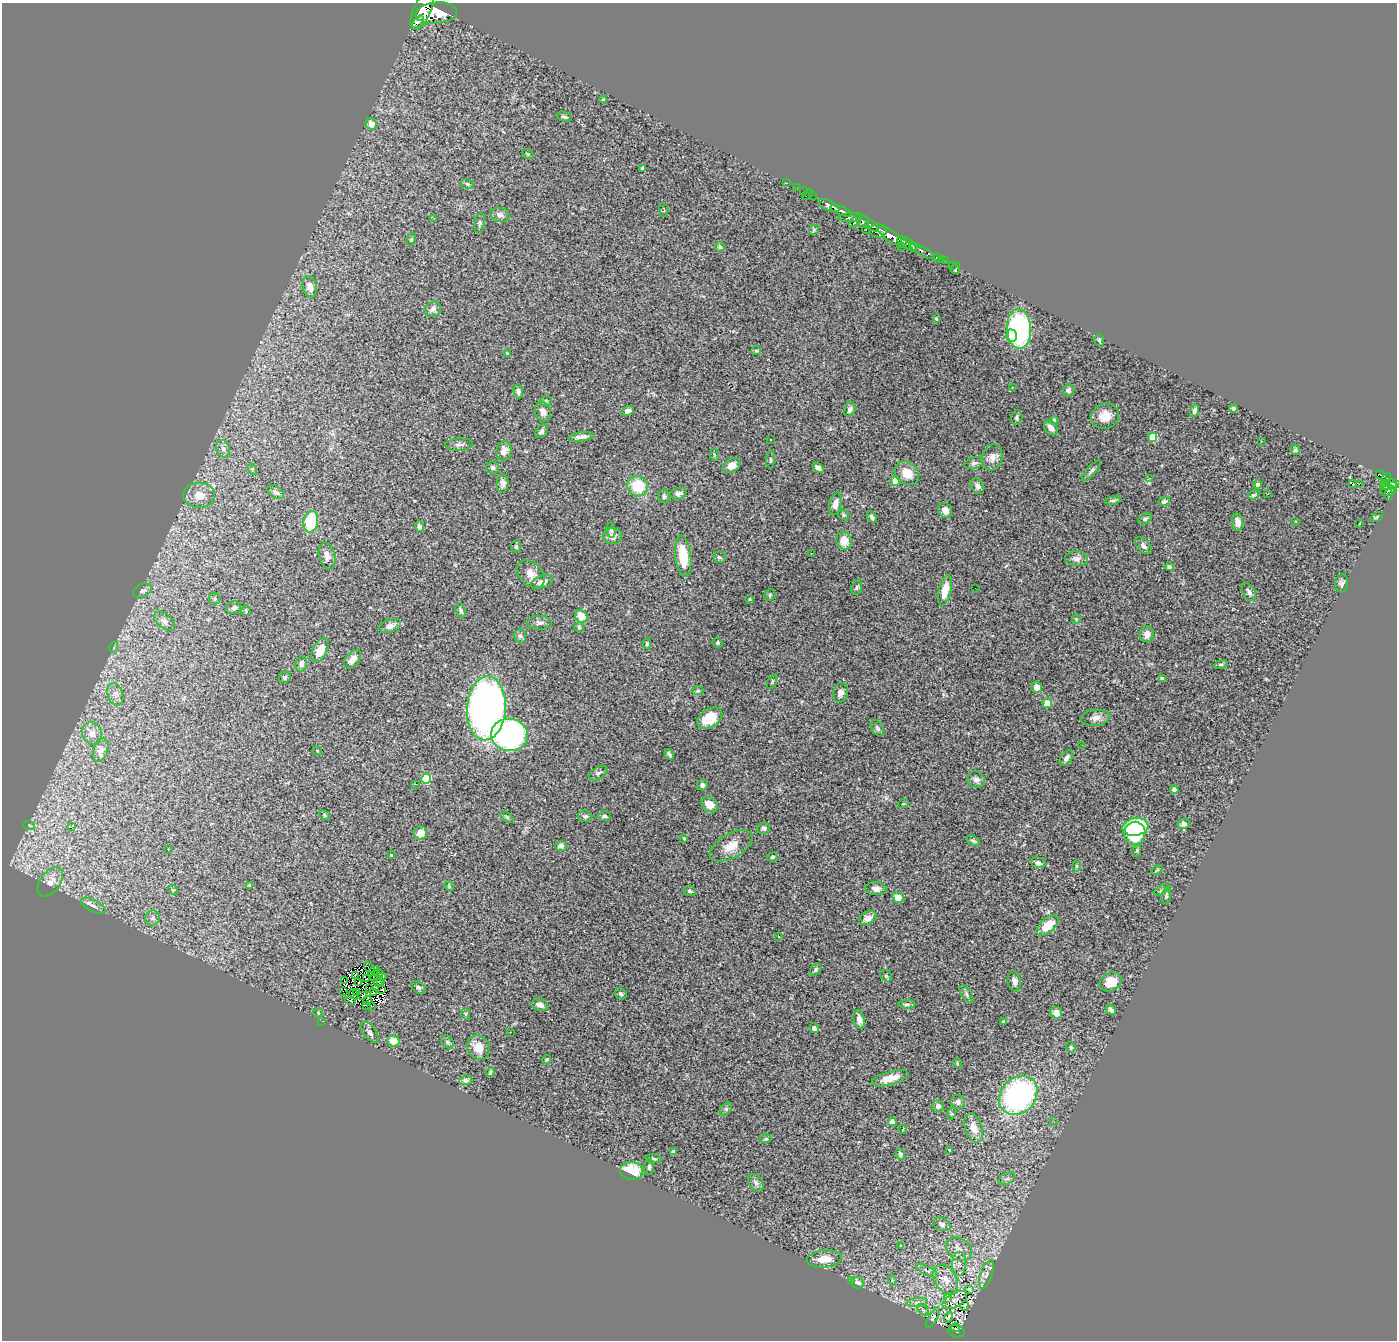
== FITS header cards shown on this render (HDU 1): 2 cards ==
NAXIS1  =                 1395
NAXIS2  =                 1338

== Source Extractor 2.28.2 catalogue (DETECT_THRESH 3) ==
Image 1395 x 1338 px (HDU 1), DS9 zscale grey, 1 PNG px = 1 image px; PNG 1399 x 1342 px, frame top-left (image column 1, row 1338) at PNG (2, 3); each listed source drawn as its Kron ellipse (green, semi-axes under 4 px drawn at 4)
Background 0.924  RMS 0.052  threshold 0.155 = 3 sigma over >= 5 px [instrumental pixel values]
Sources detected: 310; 5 with non-positive FLUX_AUTO (blend fragments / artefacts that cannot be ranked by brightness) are neither listed nor drawn; the other 305 listed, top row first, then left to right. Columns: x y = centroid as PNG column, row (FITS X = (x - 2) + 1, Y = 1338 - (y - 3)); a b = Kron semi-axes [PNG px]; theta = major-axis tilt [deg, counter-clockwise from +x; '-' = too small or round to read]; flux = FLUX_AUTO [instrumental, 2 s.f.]
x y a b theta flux
422 10 21 8 66 3500
436 13 21 10 5 4300
418 22 7 3 54 310
604 100 4 4 - 6.3
564 117 8 4 -17 7.3
371 124 6 5 - 24
528 154 6 4 -35 4.2
643 168 4 3 - 6.7
786 183 3 2 - 23
467 184 6 4 -22 5.9
797 188 2 2 - 7.4
803 191 2 2 - 9.2
808 195 6 3 38 26
812 196 3 2 - 6.9
829 206 11 5 -27 970
664 210 7 3 -83 3.4
841 211 11 4 -22 870
500 215 10 7 -14 14
850 217 11 4 5 250
433 218 3 2 - 10
856 221 9 3 51 360
863 222 6 5 - 390
480 223 10 5 80 7.5
872 226 7 4 -37 320
814 230 5 4 - 4.6
866 230 4 3 - 98
878 231 8 7 - 810
890 236 14 5 -35 1500
411 239 6 4 68 4.1
902 242 6 3 -65 420
909 245 9 4 -45 400
913 246 3 2 - 210
720 247 5 4 - 5.5
901 247 2 2 - 10
922 251 15 3 -30 190
936 257 3 3 - 31
941 259 3 2 - 8.6
945 261 2 2 - 5.6
953 265 2 2 - 1.6
956 268 6 3 72 9.5
310 287 11 7 -74 28
433 309 8 7 - 15
936 318 3 3 - 4
1019 329 20 12 -87 480
1011 336 6 5 - 120
1099 340 6 4 -74 5.2
756 351 5 4 - 4.1
507 353 4 3 - 2.9
1012 387 4 3 - 15
1068 390 6 5 - 9.3
518 391 7 5 -84 10
546 401 6 4 23 6.1
1234 408 4 3 - 8.7
850 409 7 5 63 11
628 411 6 4 23 14
1195 411 6 4 75 11
543 412 10 8 -70 19
1105 416 14 12 19 49
1017 418 7 5 82 8.7
1054 420 4 4 - 12
1051 428 8 6 -50 22
541 431 8 5 53 9.6
581 437 13 4 7 17
1152 437 4 4 - 110
770 440 3 3 - 6.3
1261 441 3 3 - 3
459 445 14 6 4 13
223 449 9 6 -70 16
1295 450 5 5 - 5.4
504 451 10 7 80 23
714 455 6 3 -90 3.9
992 457 13 10 78 26
770 460 9 3 85 4.8
974 463 10 5 15 9.6
732 465 9 6 27 32
493 468 6 6 - 8
818 468 6 4 -34 14
252 469 5 3 - 3.5
1091 471 13 4 47 10
907 473 13 10 -42 53
1381 476 6 4 -38 78
1150 478 3 3 - 2.7
1386 478 6 3 57 110
895 481 5 4 - 51
503 483 9 6 87 16
1257 484 4 4 - 7.6
1353 484 3 3 - 16
1359 484 2 2 - 1500
1392 484 8 4 -4 300
638 486 10 10 - 110
978 486 8 6 -60 12
1389 486 9 3 -1 320
1388 490 8 5 0 350
276 492 9 5 -35 11
678 494 8 6 14 13
1268 494 3 3 - 4.2
199 495 16 12 -3 43
1253 495 6 4 16 5.5
1389 495 6 4 89 47
664 497 6 6 - 9.8
1113 500 7 4 12 6.6
1164 501 6 4 17 10
835 504 11 6 76 21
945 510 8 6 -57 28
844 515 6 4 -34 5.9
872 517 6 4 -55 8.4
1377 517 7 3 28 4.6
1145 519 7 5 32 7.7
1296 521 3 3 - 5.7
311 522 11 7 81 160
1238 522 8 5 -86 21
1359 524 3 2 - 4.1
420 527 6 4 -70 8.5
611 530 8 4 -85 7.6
612 536 9 8 - 20
844 541 9 7 -74 43
1144 546 10 6 -47 14
516 547 6 5 - 5.3
811 553 2 2 - 3.6
327 556 14 8 -75 22
683 556 20 8 -83 110
719 557 6 5 - 6.7
1077 559 11 7 -2 17
1169 567 5 4 - 6.9
531 574 16 11 -47 34
542 582 11 6 19 18
1342 583 9 6 84 11
857 587 8 5 72 6.7
975 588 2 2 - 1.5
945 590 15 6 77 56
142 591 10 6 23 11
1249 592 10 6 -59 11
770 595 6 5 - 6.1
215 599 6 6 - 6.5
749 599 3 2 - 3.4
234 608 7 6 - 9.4
461 610 7 5 -69 11
246 611 5 4 - 4.3
581 617 7 5 -48 57
1076 619 4 4 - 3.8
165 621 12 6 -40 15
540 623 12 7 -3 14
390 626 11 6 17 20
579 627 5 4 - 8
1147 634 8 7 - 24
520 636 7 6 - 7.8
718 643 5 4 - 6.6
647 644 5 3 - 5.4
114 647 5 3 - 4
320 650 13 7 63 46
352 659 11 6 51 21
301 664 8 5 80 11
1221 664 7 4 12 5.9
285 677 6 5 - 6.6
1162 679 4 3 - 6.7
772 682 8 3 64 4.2
1037 687 6 5 - 15
698 691 6 4 1 3.9
840 693 10 7 77 18
115 694 11 7 -71 19
1047 703 5 4 - 88
486 708 32 19 86 1900
710 718 14 9 32 98
1095 718 15 8 6 23
877 728 9 5 -58 8.5
92 734 11 9 -64 22
510 735 18 16 -7 1000
1082 745 3 2 - 2.7
101 750 12 7 71 17
317 751 5 4 - 3.9
669 754 5 3 - 5.7
1066 758 9 5 55 13
598 773 10 6 30 9.5
426 779 5 5 - 190
976 779 9 7 -27 17
416 784 3 2 - 6.5
702 785 5 5 - 14
1174 790 4 4 - 22
903 804 6 3 18 3.1
709 805 9 7 -35 42
324 815 6 4 -31 4.9
585 816 7 6 - 8.5
604 816 6 4 -2 7.7
507 817 7 4 -37 5.4
1184 824 6 5 - 12
29 825 6 3 -19 4.1
71 827 3 3 - 27
1135 827 13 9 11 290
764 828 6 5 - 11
420 833 7 6 - 39
1135 833 11 10 - 170
684 838 4 4 - 3
973 841 7 4 -30 6.9
561 846 6 5 - 10
731 846 24 12 30 55
168 849 3 2 - 4.2
1137 850 6 4 78 4.9
391 855 3 2 - 2.5
772 857 5 4 - 5.3
1038 863 7 5 -17 13
1076 866 5 3 - 4.1
1157 870 6 3 37 3.4
50 882 17 10 53 35
249 885 4 3 - 5.3
449 886 5 4 - 4.4
876 889 11 6 -2 20
173 890 5 4 - 3.9
1162 890 8 3 33 4.8
690 891 6 5 - 7.5
1166 896 8 5 82 6.1
898 897 6 5 - 42
93 906 13 5 -26 14
153 918 8 7 - 11
868 918 9 6 26 24
1048 925 13 7 40 72
778 936 3 2 - 3.6
369 968 6 2 -38 4
816 970 7 5 54 7
373 971 6 2 51 6.4
379 973 4 3 - 6.5
355 975 3 2 - 3
886 976 6 5 - 6.2
382 977 2 2 - 4.3
374 978 4 2 - 2.3
367 979 3 2 - 2.3
345 981 3 2 - 2.9
381 981 3 2 - 1.5
1014 981 10 6 -82 14
1111 982 11 9 27 57
359 983 3 2 - 5.2
378 983 4 3 - 3.5
419 987 8 5 -39 7.8
369 989 3 2 - 1.6
382 989 3 2 - 2.6
343 991 4 3 - 9.4
356 992 3 2 - 2.4
373 993 3 2 - 4.1
621 994 6 5 - 6.8
966 994 10 5 -57 9.6
354 995 5 2 - 3.1
362 996 3 2 - 3.3
350 1000 5 3 - 9.6
368 1000 4 3 - 2.2
907 1004 8 4 -1 7.3
540 1005 8 6 -15 17
367 1006 3 2 - 11
371 1006 3 2 - 2.3
1111 1010 6 4 -45 9
318 1013 5 5 - 4.7
1056 1013 6 5 - 27
466 1014 6 3 -71 4.2
859 1020 9 5 -76 22
322 1021 2 2 - 46
1003 1022 4 4 - 4.9
814 1028 5 4 - 7.7
370 1032 12 6 -53 12
510 1032 3 2 - 6.9
394 1041 6 5 - 47
447 1042 7 5 -46 6
478 1047 12 11 - 48
1071 1047 5 4 - 5.3
547 1059 5 4 - 4.4
957 1063 5 3 - 3.2
490 1072 4 2 - 4.3
890 1078 19 6 15 45
466 1080 6 4 5 8.9
1018 1095 21 17 47 780
958 1102 7 7 - 12
938 1106 6 5 - 16
726 1109 7 4 46 7
951 1114 6 4 72 4.3
892 1122 4 4 - 31
1054 1122 3 3 - 1.7
974 1128 15 8 -71 42
903 1129 4 3 - 2.9
766 1139 5 4 - 4.6
949 1150 4 3 - 12
673 1152 4 3 - 5.5
900 1154 6 4 -66 6.5
654 1159 8 3 -6 5.2
649 1167 8 5 83 6.6
632 1171 11 9 -8 100
1007 1179 9 5 31 9.4
756 1183 9 6 -53 12
942 1224 9 6 -26 12
901 1246 4 2 - 2.6
959 1249 13 10 -31 33
824 1259 17 8 6 47
959 1264 12 7 90 19
927 1271 12 4 -28 7.9
986 1274 15 5 71 18
946 1279 16 11 -60 49
892 1280 5 3 - 3.9
851 1281 3 3 - 3.9
857 1283 7 5 -20 14
970 1289 4 3 - 3.8
948 1298 4 3 - 50
955 1300 13 7 29 15
917 1303 11 4 4 12
965 1305 5 2 - 3.1
923 1310 7 4 -44 6.3
933 1317 11 4 62 6.2
948 1317 5 2 - 4.2
955 1328 4 2 - 19
956 1331 8 6 -15 150
At the frame edge (FLAGS 8, measured only in part): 1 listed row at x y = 422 10
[5 non-positive-flux detections neither listed nor drawn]